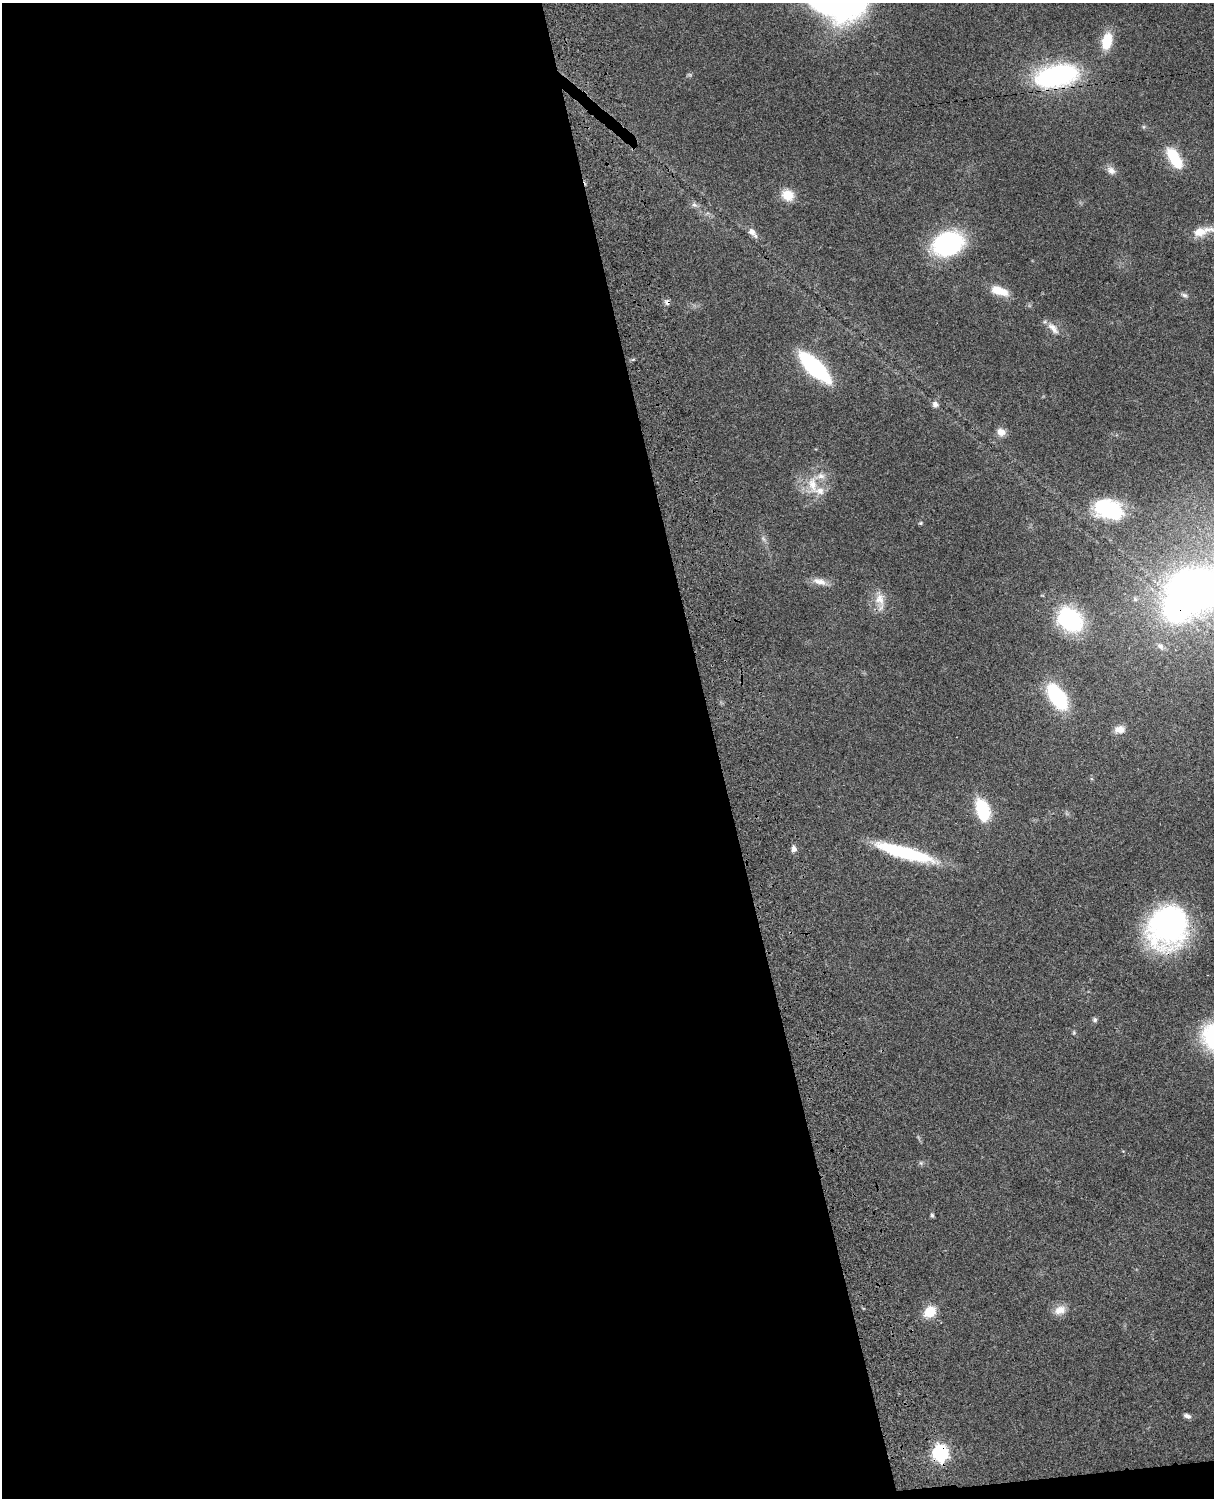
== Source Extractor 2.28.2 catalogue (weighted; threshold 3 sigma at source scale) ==
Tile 9 of 4 x 3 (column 1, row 3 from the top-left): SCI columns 121-1332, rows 277-1772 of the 5087 x 4925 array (HDU 1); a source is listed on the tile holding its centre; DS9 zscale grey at full resolution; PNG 1216 x 1500 px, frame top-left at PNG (2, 3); no overlay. Shown black and unused: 60% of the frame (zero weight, under 3 of 4 exposures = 6% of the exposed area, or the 3 px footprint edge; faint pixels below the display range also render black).
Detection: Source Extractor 2.28.2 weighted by HDU 2 'WHT'; one run over the whole footprint, this tile lists its part. Background 0.0916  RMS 0.0062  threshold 0.0281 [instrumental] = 3 sigma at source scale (4.5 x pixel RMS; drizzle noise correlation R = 1.50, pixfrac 1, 0.05/0.05 arcsec/px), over >= 5 px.
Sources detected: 46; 1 too faint to see at this stretch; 3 inside a brighter object's white glare — not listed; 3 inside a brighter listed object's ellipse — not listed separately; the other 39 listed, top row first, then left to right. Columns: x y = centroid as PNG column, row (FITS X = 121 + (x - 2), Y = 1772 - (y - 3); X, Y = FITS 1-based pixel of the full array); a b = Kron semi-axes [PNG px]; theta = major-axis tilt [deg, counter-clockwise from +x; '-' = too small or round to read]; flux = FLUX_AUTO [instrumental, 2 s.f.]
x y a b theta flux
1107 41 18 10 78 17
1056 76 38 19 11 110
1174 158 24 11 -57 23
1111 170 12 9 -33 3.7
788 195 13 11 -28 12
694 205 9 6 -38 2.2
1202 231 29 10 13 11
752 232 10 7 -39 3.9
948 244 24 18 21 110
999 291 21 10 -20 12
1184 295 10 5 -25 1.8
667 302 7 7 - 2.2
1053 328 20 9 -48 5.7
633 359 6 4 19 0.81
814 367 26 10 -44 98
935 404 9 8 - 2.6
1001 432 11 9 -15 5.1
812 484 29 14 88 15
1107 508 33 20 5 43
921 523 6 4 20 0.83
763 539 10 5 -56 1.9
820 581 21 9 -16 5.8
880 601 27 11 -86 8.8
1175 607 113 57 34 360
1070 619 22 17 -39 70
1057 697 22 12 -56 62
1119 729 13 9 7 5.2
983 810 19 11 -72 39
794 849 8 6 87 2.9
905 853 58 11 -16 60
1168 926 42 37 62 150
1095 1020 6 6 - 1.6
1074 1033 6 5 - 0.86
921 1163 7 5 45 1.2
932 1215 4 4 - 1.3
1060 1310 16 12 29 6.6
930 1312 16 13 47 12
1187 1416 8 5 -21 2.4
940 1453 7 7 - 180
Overlapping masked pixels (flux is a lower limit): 5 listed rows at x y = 1056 76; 667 302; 1175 607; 1168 926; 940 1453
Isophote crosses this tile's border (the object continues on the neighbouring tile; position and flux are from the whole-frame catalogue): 2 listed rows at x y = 1202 231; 1175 607